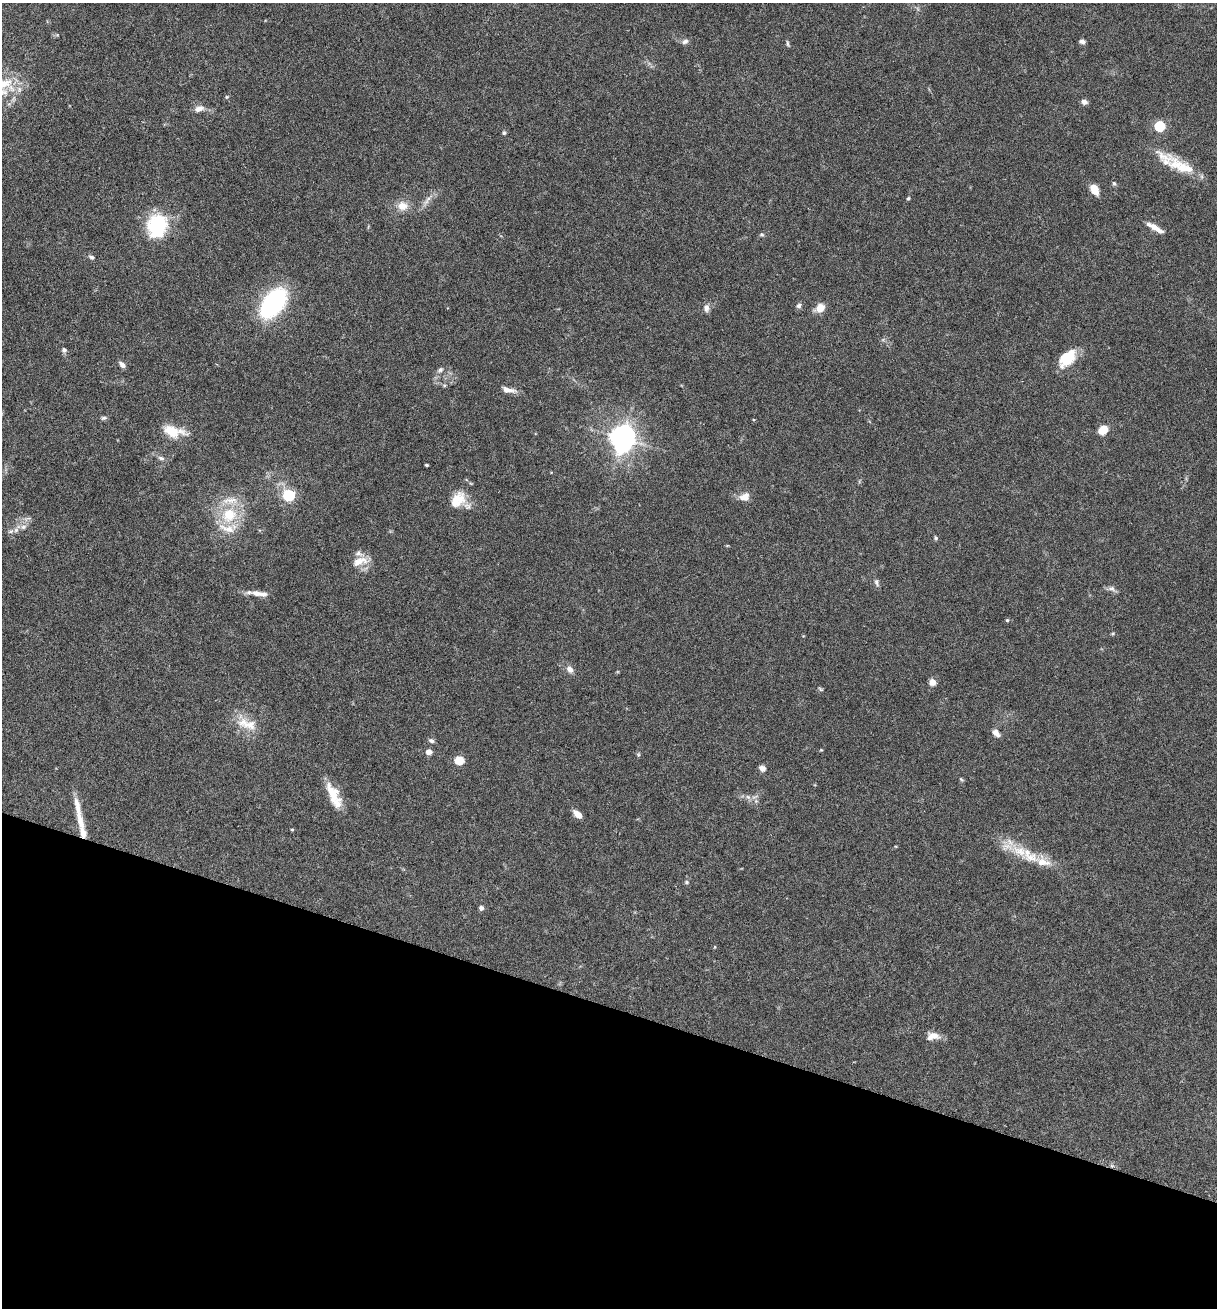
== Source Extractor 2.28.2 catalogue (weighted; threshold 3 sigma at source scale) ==
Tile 15 of 4 x 4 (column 3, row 4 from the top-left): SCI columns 2564-3778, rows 26-1331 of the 5307 x 5252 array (HDU 1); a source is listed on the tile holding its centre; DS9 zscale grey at full resolution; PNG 1219 x 1310 px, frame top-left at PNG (2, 3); no overlay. Shown black and unused: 23% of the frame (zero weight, under 3 of 6 exposures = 3% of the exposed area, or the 3 px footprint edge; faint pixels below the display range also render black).
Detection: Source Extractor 2.28.2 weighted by HDU 2 'WHT'; one run over the whole footprint, this tile lists its part. Background 0.0264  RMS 0.0028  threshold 0.0115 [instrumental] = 3 sigma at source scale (4.09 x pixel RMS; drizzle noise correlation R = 1.36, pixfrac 0.8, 0.05/0.05 arcsec/px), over >= 5 px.
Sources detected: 80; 13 inside a brighter listed object's ellipse — not listed separately; the other 67 listed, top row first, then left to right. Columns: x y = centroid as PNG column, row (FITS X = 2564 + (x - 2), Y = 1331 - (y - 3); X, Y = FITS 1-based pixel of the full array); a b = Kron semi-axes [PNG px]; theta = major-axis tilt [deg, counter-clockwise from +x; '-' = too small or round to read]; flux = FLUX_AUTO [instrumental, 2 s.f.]
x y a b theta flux
685 41 9 6 24 0.84
1082 41 7 5 -3 0.75
787 43 9 3 -85 0.41
3 84 31 17 6 9.8
226 97 5 4 - 0.29
1084 102 8 6 -18 0.97
199 109 13 7 16 1.5
1160 126 5 5 - 20
504 133 5 5 - 0.43
1164 156 61 14 -25 6.9
1114 183 6 5 - 0.46
1094 189 10 6 -65 4.1
908 198 5 4 - 0.34
426 202 11 5 51 1.1
402 206 12 11 - 2.9
157 226 23 18 75 17
1156 228 21 6 -31 2.5
762 234 6 5 - 0.43
91 257 8 5 -22 0.57
273 303 32 18 53 31
799 306 7 6 - 0.7
706 308 10 7 -87 1.1
820 308 9 7 38 3.3
64 350 6 5 - 0.66
1068 359 26 13 34 5.7
122 365 9 5 -45 1
440 370 8 6 36 0.74
508 390 19 7 -11 1.7
103 418 8 5 15 0.53
1103 430 7 5 38 6.9
173 431 27 13 -13 5.8
622 438 9 8 - 210
161 458 9 5 -15 0.75
426 465 3 3 - 0.35
288 495 6 5 - 31
744 497 13 9 26 2.3
458 500 24 16 51 5.7
229 515 22 20 38 9.9
23 527 8 6 27 0.94
16 530 7 6 - 0.82
936 538 6 4 -73 0.35
360 561 26 11 15 3.5
877 582 10 6 -76 0.72
1111 589 12 6 -15 0.97
259 593 23 7 -8 2.5
1007 620 4 4 - 0.31
1113 633 6 3 19 0.27
570 669 10 7 -49 1.3
932 682 5 4 - 3.5
820 689 7 4 -34 0.35
250 725 23 14 -1 4.9
996 733 10 6 -45 1.5
431 741 7 6 - 0.66
821 750 4 3 - 0.24
429 752 5 5 - 2
459 760 6 5 - 10
762 768 7 6 - 1.2
961 779 6 4 -45 0.32
334 795 31 11 -66 6
748 797 7 4 -18 0.61
577 814 10 6 -42 2.2
81 822 30 8 -75 3.9
292 829 4 3 - 0.25
1020 851 30 14 -25 7.2
686 882 5 5 - 0.37
481 908 6 6 - 0.67
933 1036 16 9 9 2.3
Isophote crosses this tile's border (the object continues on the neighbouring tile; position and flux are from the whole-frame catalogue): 1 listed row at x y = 3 84